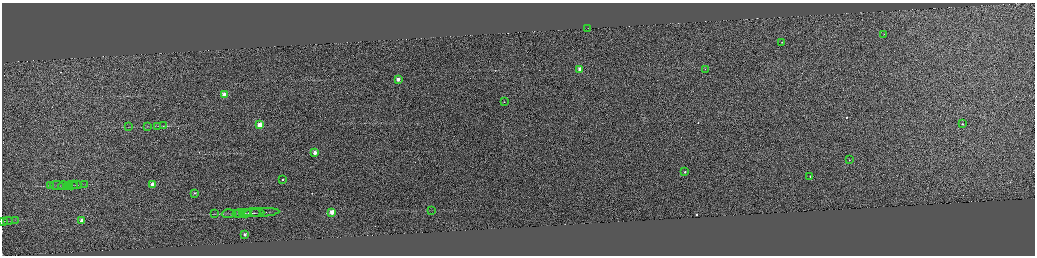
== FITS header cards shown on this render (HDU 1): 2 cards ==
NAXIS1  =                 4130
NAXIS2  =                 1015

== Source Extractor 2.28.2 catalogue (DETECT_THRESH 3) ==
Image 4130 x 1015 px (HDU 1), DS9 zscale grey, zoomed out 1/4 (1 PNG px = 4 x 4 image px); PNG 1037 x 258 px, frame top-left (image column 1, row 1012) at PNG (2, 3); each listed source drawn as its Kron ellipse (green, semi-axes under 4 px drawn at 4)
Background 0.271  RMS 0.13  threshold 0.382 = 3 sigma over >= 5 px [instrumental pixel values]
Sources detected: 84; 40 cannot appear on this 1/4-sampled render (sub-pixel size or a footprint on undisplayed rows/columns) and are neither listed nor drawn; the other 44 listed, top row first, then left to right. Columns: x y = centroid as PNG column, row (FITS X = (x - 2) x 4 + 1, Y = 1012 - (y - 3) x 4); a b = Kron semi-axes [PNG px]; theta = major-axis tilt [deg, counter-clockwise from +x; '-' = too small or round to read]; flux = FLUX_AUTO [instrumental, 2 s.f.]
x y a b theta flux
588 28 2 1 - 8
884 34 2 1 - 15
782 42 2 1 - 64
580 69 2 2 - 1800
705 69 2 1 - 22
398 79 2 2 - 1500
224 95 2 2 - 1800
504 102 2 1 - 62
963 124 2 1 - 94
260 125 2 2 - 3800
148 126 4 2 - 51
157 126 4 1 - 37
164 126 3 2 - 41
129 127 2 1 - 20
315 152 2 2 - 1600
850 160 2 1 - 71
685 172 2 1 - 220
810 176 2 1 - 130
283 179 2 1 - 120
85 184 4 2 - 36
153 184 2 2 - 2100
64 185 5 1 - 60
69 185 3 1 - 34
72 185 6 1 3 68
74 185 2 2 - 28
77 185 5 1 - 46
50 186 2 1 - 22
57 186 7 1 -5 62
195 193 2 1 - 150
431 211 2 1 - 15
261 212 18 1 3 210
332 212 2 2 - 2800
238 213 4 1 - 60
242 213 9 1 3 130
246 213 6 1 2 79
252 213 12 1 2 160
256 213 4 1 - 65
215 214 3 1 - 28
229 214 7 1 4 80
82 220 2 2 - 1800
3 221 2 1 - 13
8 221 5 1 - 47
16 221 2 1 - 21
245 235 2 2 - 1000
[40 sub-pixel or undisplayed-footprint detections neither listed nor drawn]